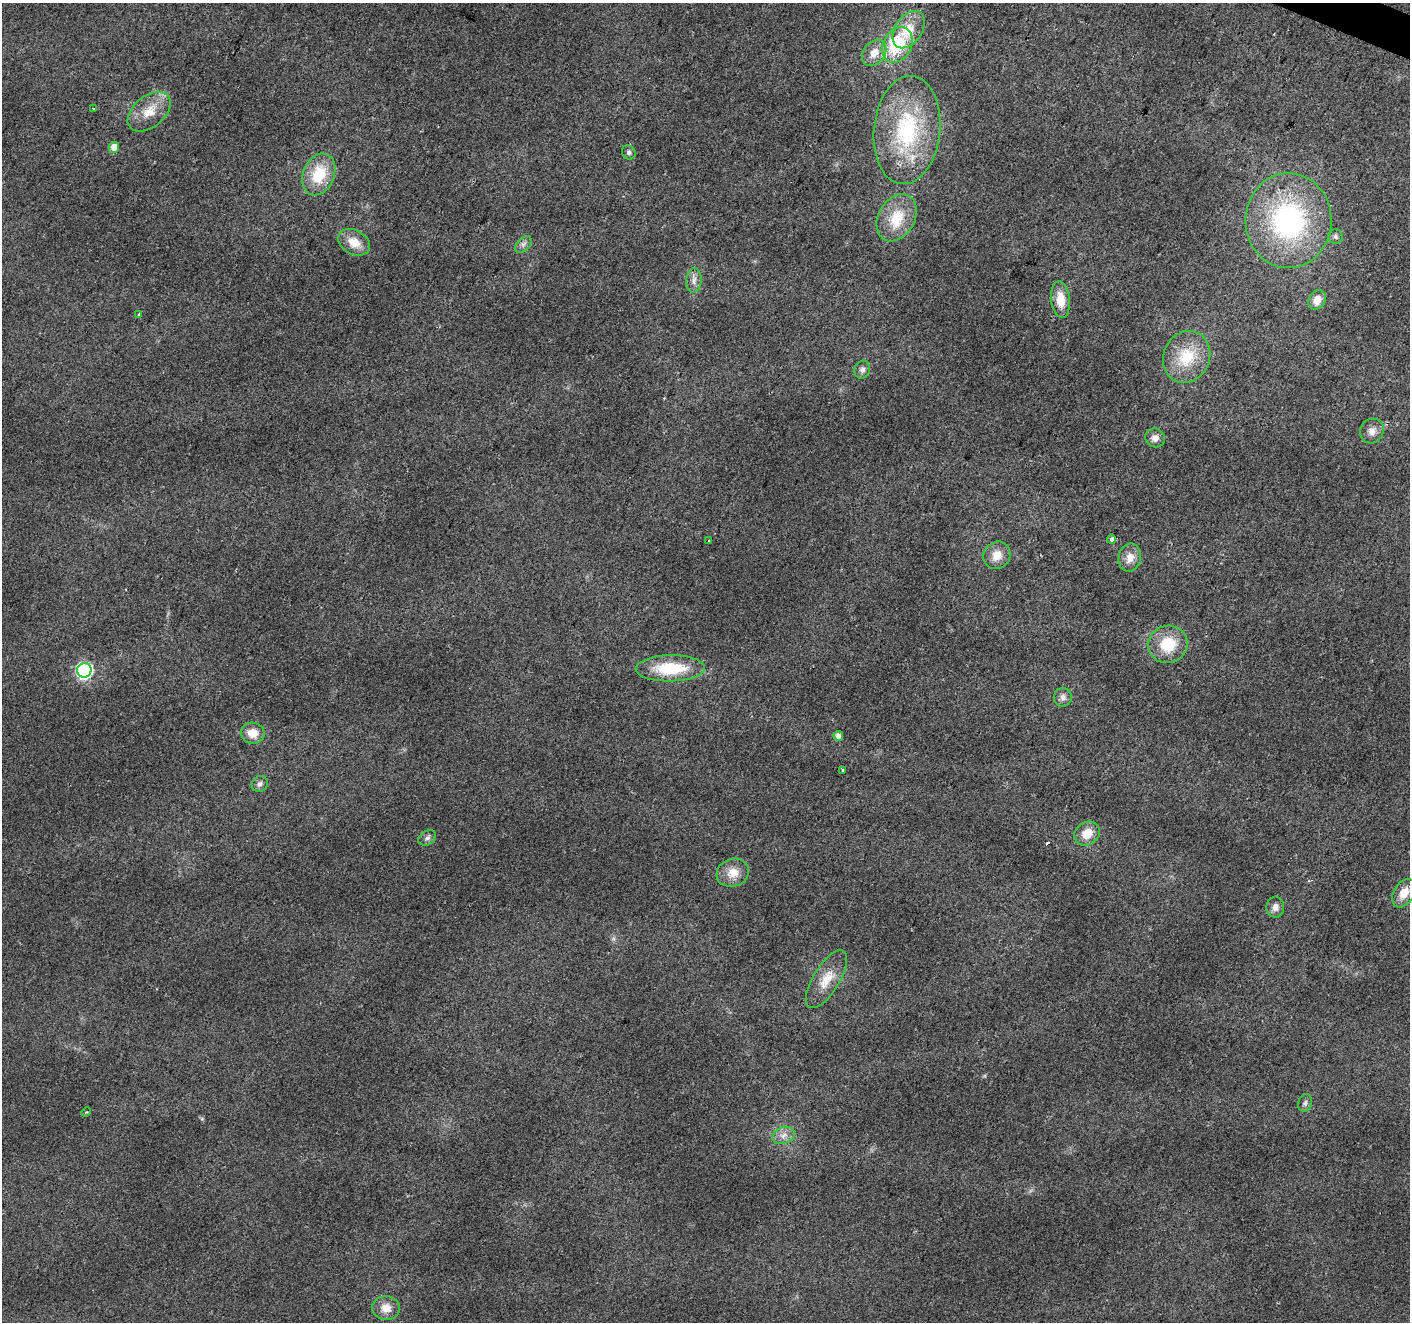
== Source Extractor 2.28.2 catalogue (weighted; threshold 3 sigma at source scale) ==
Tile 10 of 4 x 4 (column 2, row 3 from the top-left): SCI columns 1415-2822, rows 1593-2912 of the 5638 x 5758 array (HDU 1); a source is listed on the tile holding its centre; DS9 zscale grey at full resolution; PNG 1412 x 1324 px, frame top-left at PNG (2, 3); each listed source drawn as its Kron ellipse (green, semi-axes under 4 px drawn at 4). Shown black and unused: <1% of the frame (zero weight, under 2 of 3 exposures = <1% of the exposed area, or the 3 px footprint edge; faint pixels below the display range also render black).
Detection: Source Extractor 2.28.2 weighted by HDU 2 'WHT'; one run over the whole footprint, this tile lists its part. Background 0.0393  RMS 0.0071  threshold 0.0318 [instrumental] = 3 sigma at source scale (4.5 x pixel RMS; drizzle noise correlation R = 1.50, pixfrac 1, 0.0396/0.0396 arcsec/px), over >= 5 px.
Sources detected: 46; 1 cosmic-ray / hot-pixel residue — neither listed nor drawn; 1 inside a brighter listed object's ellipse — not listed separately; the other 44 listed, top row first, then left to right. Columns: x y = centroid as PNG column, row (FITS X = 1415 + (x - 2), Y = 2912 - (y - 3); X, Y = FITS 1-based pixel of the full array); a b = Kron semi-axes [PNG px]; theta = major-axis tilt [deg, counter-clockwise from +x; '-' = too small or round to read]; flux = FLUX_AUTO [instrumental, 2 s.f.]
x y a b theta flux
909 30 21 13 55 17
897 45 18 14 62 40
874 53 14 10 53 8.9
93 109 4 3 - 0.79
149 112 25 15 39 16
907 130 54 33 84 75
114 147 5 5 - 7
629 152 7 6 - 1.9
319 174 22 15 67 25
897 218 25 18 60 23
1288 221 47 43 -89 130
1335 237 7 7 - 1.8
354 242 17 12 -28 11
523 244 10 6 44 2.5
694 280 12 7 84 4
1060 299 18 9 -85 13
1317 300 10 8 57 7.9
139 314 3 3 - 0.85
1187 357 26 23 64 29
862 370 9 7 71 2.9
1372 431 12 11 - 5.4
1155 438 10 9 - 4.6
1112 539 4 4 - 3.3
709 540 3 2 - 1.1
997 555 14 13 - 9.5
1130 558 14 11 77 7.2
1168 644 20 18 20 25
670 668 34 13 1 34
84 670 7 7 - 160
1063 697 9 9 - 3.4
253 733 12 10 -11 8.8
838 736 5 5 - 3.8
843 770 3 3 - 1.6
260 784 8 7 - 2.5
1087 833 13 11 35 11
427 838 9 6 34 2.4
733 873 16 13 21 10
1404 893 15 10 59 9.6
1275 907 10 9 - 4.3
827 979 33 13 58 14
1305 1103 9 6 73 2.2
86 1112 5 3 - 0.73
784 1135 11 8 21 5
386 1308 13 12 - 8.5